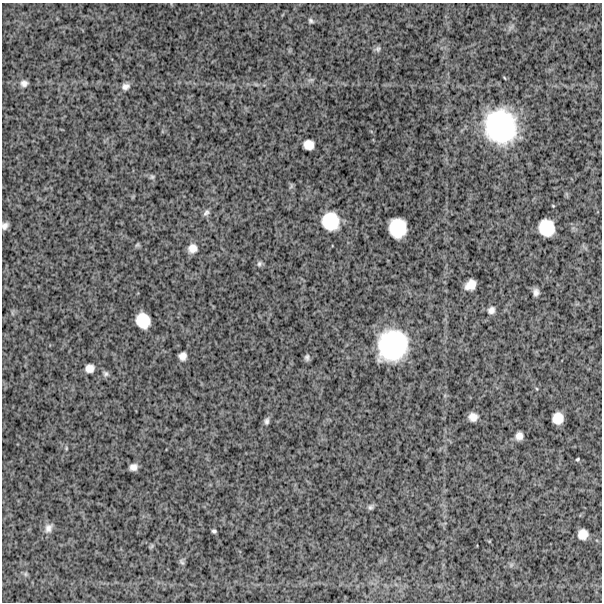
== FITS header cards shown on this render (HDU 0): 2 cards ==
NAXIS1  =                  600
NAXIS2  =                  600

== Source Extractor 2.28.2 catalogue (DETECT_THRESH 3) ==
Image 600 x 600 px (HDU 0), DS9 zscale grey, 1 PNG px = 1 image px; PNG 604 x 604 px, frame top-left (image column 1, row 600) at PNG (2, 3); no overlay
Background 1350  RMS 290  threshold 881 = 3 sigma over >= 5 px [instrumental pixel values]
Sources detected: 42; all 42 listed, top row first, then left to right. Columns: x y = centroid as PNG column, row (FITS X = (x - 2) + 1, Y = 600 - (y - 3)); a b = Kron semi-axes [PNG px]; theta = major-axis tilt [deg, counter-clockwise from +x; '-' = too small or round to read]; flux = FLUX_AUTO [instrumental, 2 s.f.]
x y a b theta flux
311 21 7 5 -29 4.2e+04
511 27 9 3 32 4.2e+04
378 49 8 7 - 4.9e+04
311 80 9 3 13 3.5e+04
24 83 8 7 - 9.0e+04
125 87 10 8 17 9.9e+04
500 126 33 30 -70 2.5e+06
309 145 9 9 - 1.9e+05
152 177 7 6 - 3.9e+04
291 186 8 4 71 3.1e+04
206 213 10 6 56 6.2e+04
330 221 16 15 - 6.5e+05
5 226 7 5 52 8.2e+04
398 228 17 15 -88 6.6e+05
546 228 15 13 -69 5.2e+05
137 245 7 5 42 3.2e+04
192 248 9 9 - 1.6e+05
259 264 7 6 - 4.6e+04
470 285 11 8 42 2.1e+05
536 292 7 6 - 8.4e+04
491 310 9 8 - 9.3e+04
143 320 14 12 -61 4.3e+05
392 345 28 25 58 2.0e+06
182 356 8 7 - 1.2e+05
307 357 8 5 89 5.3e+04
89 368 9 8 - 1.4e+05
106 374 7 7 - 5.3e+04
473 417 8 7 - 1.5e+05
558 418 10 10 - 2.6e+05
266 421 9 6 82 5.9e+04
519 436 7 6 - 1.2e+05
66 448 6 3 -73 2.1e+04
577 459 4 3 - 2.4e+04
133 467 7 6 - 1.0e+05
371 507 8 6 60 4.8e+04
48 528 13 9 63 1.2e+05
214 531 4 3 - 3.9e+04
583 534 9 9 - 1.9e+05
151 546 7 4 46 3.0e+04
182 562 9 5 -53 4.2e+04
511 565 7 4 72 3.5e+04
25 574 7 4 -90 3.3e+04
At the frame edge (FLAGS 8, measured only in part): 1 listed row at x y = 5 226